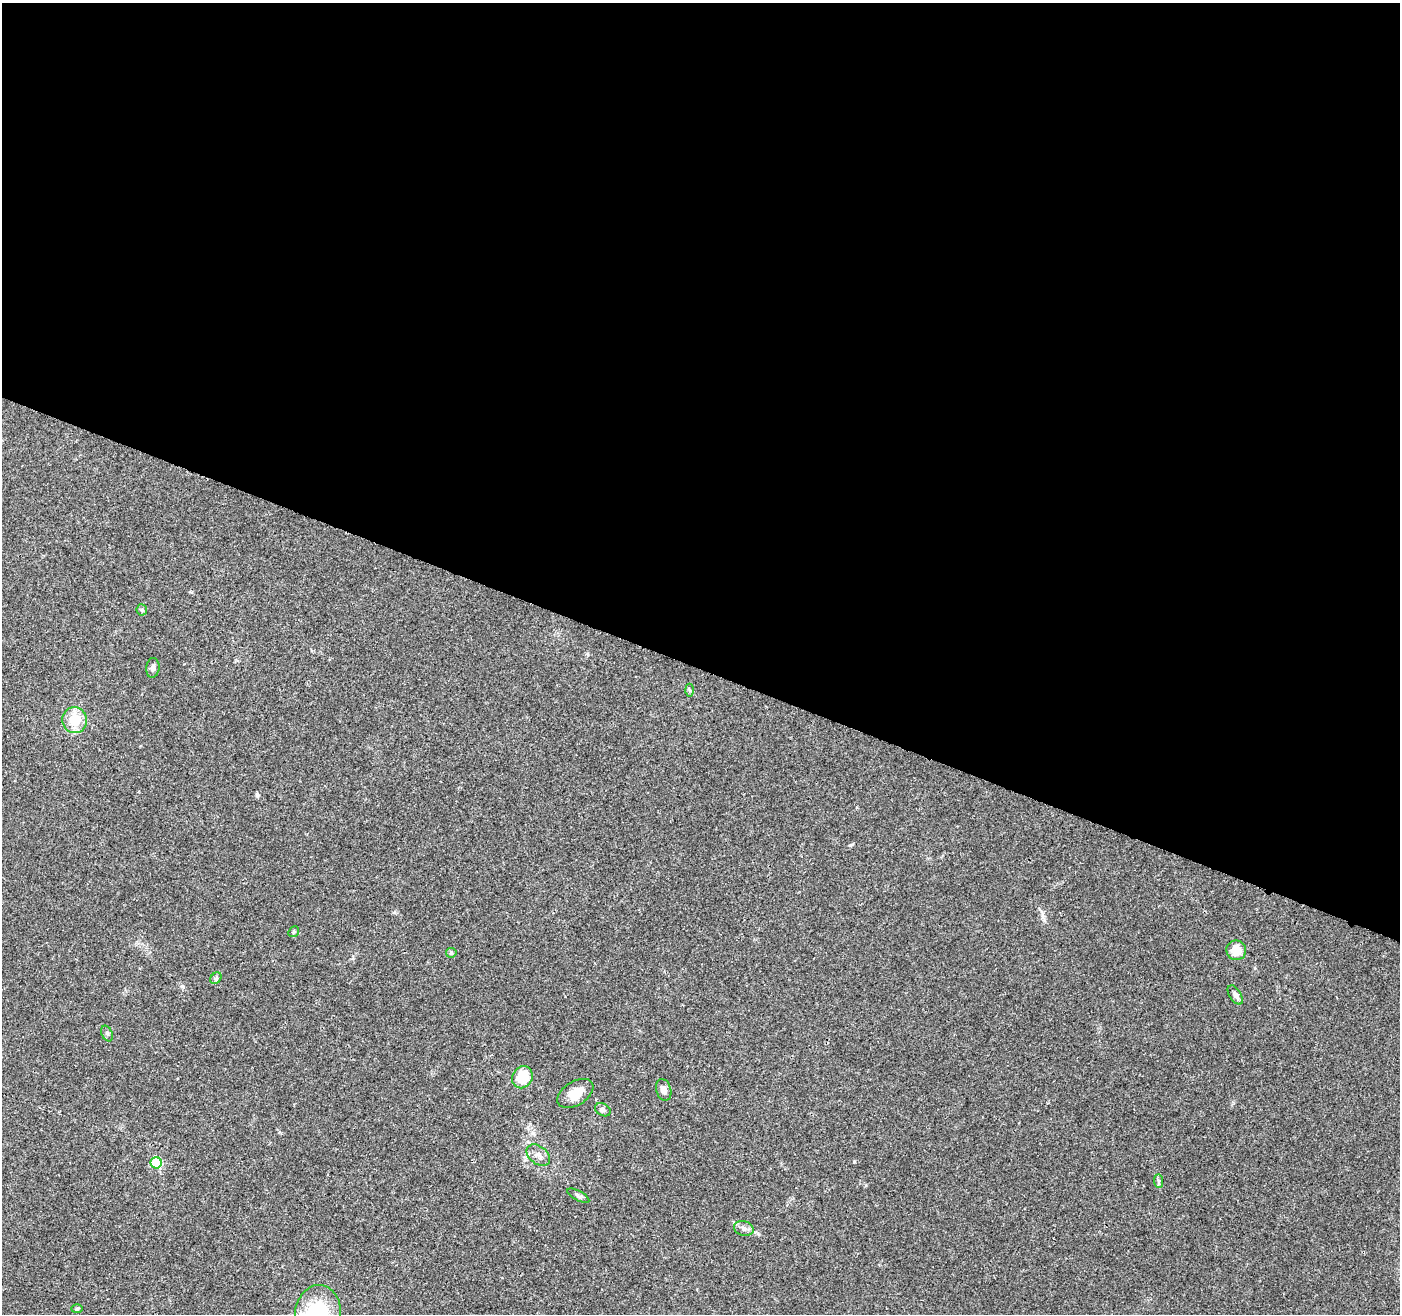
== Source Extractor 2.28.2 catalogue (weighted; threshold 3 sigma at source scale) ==
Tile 3 of 4 x 4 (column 3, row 1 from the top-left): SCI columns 2805-4202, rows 4148-5459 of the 5612 x 5735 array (HDU 1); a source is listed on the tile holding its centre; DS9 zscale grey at full resolution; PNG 1402 x 1316 px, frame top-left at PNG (2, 3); each listed source drawn as its Kron ellipse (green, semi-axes under 4 px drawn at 4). Shown black and unused: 51% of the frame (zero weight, under 3 of 4 exposures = <1% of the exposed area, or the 3 px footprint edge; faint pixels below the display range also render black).
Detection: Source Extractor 2.28.2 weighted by HDU 2 'WHT'; one run over the whole footprint, this tile lists its part. Background 0.0458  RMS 0.0038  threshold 0.017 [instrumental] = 3 sigma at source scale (4.5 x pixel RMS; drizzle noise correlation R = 1.50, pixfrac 1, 0.0396/0.0396 arcsec/px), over >= 5 px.
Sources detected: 21; all 21 listed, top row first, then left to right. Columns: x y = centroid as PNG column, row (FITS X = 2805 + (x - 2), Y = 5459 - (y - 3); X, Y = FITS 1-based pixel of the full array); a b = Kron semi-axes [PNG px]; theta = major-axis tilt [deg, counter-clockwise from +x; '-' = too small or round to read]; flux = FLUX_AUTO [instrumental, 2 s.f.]
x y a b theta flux
142 610 6 5 - 0.57
153 668 10 6 84 1.2
690 690 6 4 -87 0.57
75 720 13 12 - 9.1
294 932 6 5 - 0.58
1236 950 10 10 - 5.8
451 953 5 5 - 0.53
216 978 6 5 - 0.66
1235 995 11 6 -57 1.3
107 1033 8 5 -63 0.71
522 1077 11 10 - 11
664 1090 11 7 -74 2.5
575 1093 20 11 32 6.1
603 1110 8 6 -30 1
538 1155 13 9 -37 2.4
156 1163 5 5 - 23
1158 1181 7 4 -89 0.7
578 1196 12 4 -29 0.96
744 1228 10 7 -15 1.5
77 1309 6 4 2 0.48
318 1314 29 23 83 27
Isophote crosses this tile's border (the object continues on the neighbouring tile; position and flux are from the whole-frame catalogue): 1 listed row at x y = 318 1314
Unlisted compact peaks at least as high as the median listed source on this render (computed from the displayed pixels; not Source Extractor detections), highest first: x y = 257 795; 854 1162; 850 845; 182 986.